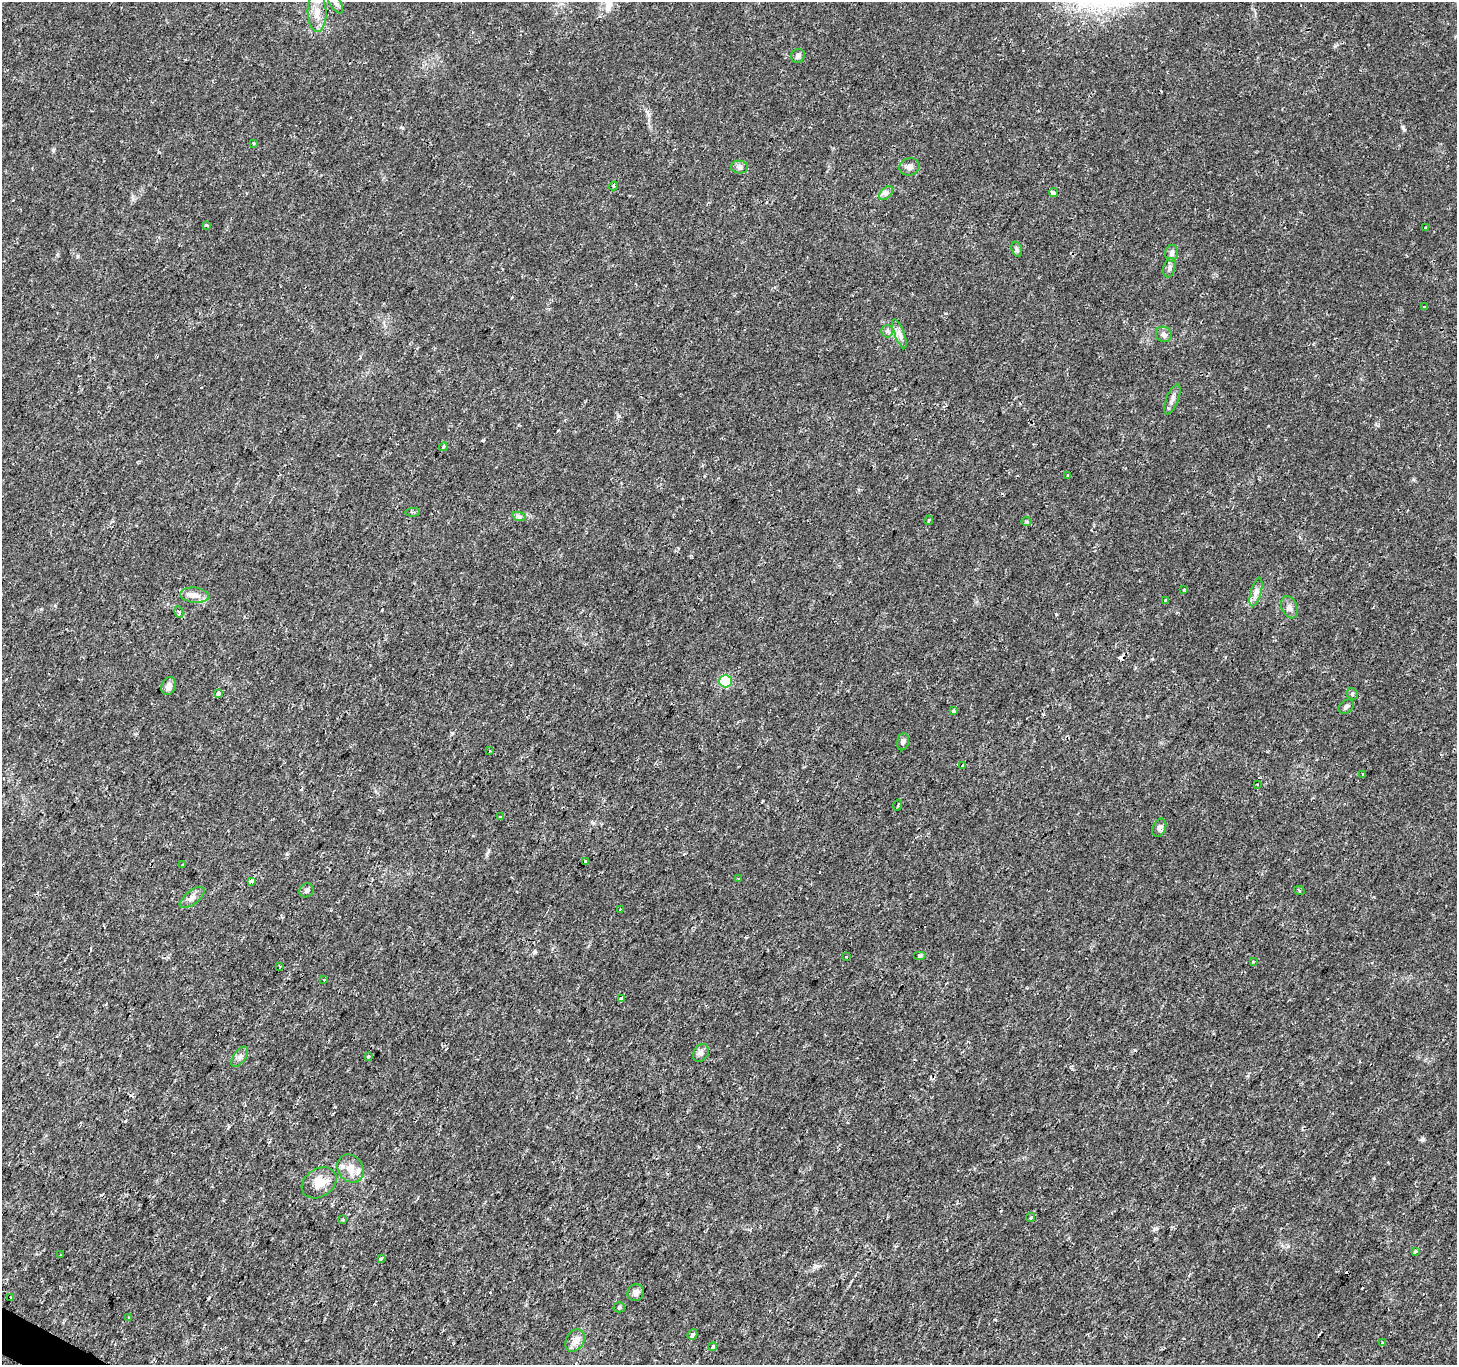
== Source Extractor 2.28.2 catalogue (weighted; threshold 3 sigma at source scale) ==
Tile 7 of 4 x 4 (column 3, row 2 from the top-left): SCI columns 2910-4364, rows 2922-4284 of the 5824 x 5908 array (HDU 1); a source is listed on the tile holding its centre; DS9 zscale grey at full resolution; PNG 1459 x 1367 px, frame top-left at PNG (2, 2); each listed source drawn as its Kron ellipse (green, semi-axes under 4 px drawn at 4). Shown black and unused: <1% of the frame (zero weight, under 2 of 3 exposures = <1% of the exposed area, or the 3 px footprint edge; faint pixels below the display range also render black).
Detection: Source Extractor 2.28.2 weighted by HDU 2 'WHT'; one run over the whole footprint, this tile lists its part. Background 0.0109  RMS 0.0027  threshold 0.0119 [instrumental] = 3 sigma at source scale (4.5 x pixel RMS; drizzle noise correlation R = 1.50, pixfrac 1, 0.0396/0.0396 arcsec/px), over >= 5 px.
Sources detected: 90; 12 cosmic-ray / hot-pixel residue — neither listed nor drawn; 1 inside a brighter listed object's ellipse — not listed separately; the other 77 listed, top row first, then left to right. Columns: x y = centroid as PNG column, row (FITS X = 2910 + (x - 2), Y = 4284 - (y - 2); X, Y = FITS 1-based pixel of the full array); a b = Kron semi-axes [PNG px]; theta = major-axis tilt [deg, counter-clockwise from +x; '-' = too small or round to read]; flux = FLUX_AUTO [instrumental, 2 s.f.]
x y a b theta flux
335 2 12 5 -58 1
317 12 20 9 -88 3.5
798 56 7 6 - 0.93
253 143 3 3 - 0.3
740 167 8 6 -4 0.82
909 167 10 8 14 1.4
613 186 4 3 - 0.46
1053 192 4 3 - 3.4
886 193 8 5 45 0.84
206 225 4 3 - 0.48
1426 228 3 3 - 0.5
1017 249 8 5 -71 0.55
1172 253 8 6 80 0.89
1169 268 10 6 76 0.82
1424 307 4 3 - 0.35
887 331 6 6 - 0.63
899 334 15 5 -69 1.4
1164 334 8 7 - 1.1
1172 399 16 6 68 1.3
443 447 4 3 - 0.29
1067 475 3 3 - 0.24
412 512 7 3 4 0.36
519 516 7 4 -18 0.6
929 520 5 3 - 0.33
1026 521 5 3 - 0.34
1184 590 4 4 - 0.36
1256 592 15 5 75 1.5
195 595 14 7 -7 1.9
1165 600 3 2 - 0.37
1289 607 11 7 -67 1.2
179 612 6 4 -81 0.72
725 681 6 6 - 13
169 686 9 7 70 1.5
219 693 3 3 - 1.6
1352 694 6 5 - 0.46
1346 707 8 6 39 0.72
954 711 4 3 - 0.52
903 742 8 6 76 0.7
489 751 3 3 - 1.1
963 765 4 2 - 0.29
1363 775 3 2 - 0.29
1257 785 3 2 - 0.42
898 805 5 3 - 0.32
500 817 3 3 - 0.6
1159 828 9 6 65 0.89
585 862 3 3 - 14
183 865 3 2 - 0.24
738 878 4 2 - 0.23
252 881 3 3 - 2.4
306 890 7 6 - 0.67
1299 890 5 3 - 0.3
192 897 15 6 38 1.5
620 910 3 3 - 0.48
920 956 6 4 0 0.35
846 957 3 3 - 0.3
1253 961 4 3 - 0.32
280 966 3 2 - 0.47
324 980 3 3 - 1.1
621 999 4 3 - 2.1
701 1053 9 7 59 0.98
369 1056 3 3 - 1.1
240 1057 12 6 56 1
350 1168 15 12 -56 3.1
319 1183 19 14 34 4.1
1031 1217 5 4 - 0.59
343 1219 4 3 - 0.29
1415 1252 3 3 - 2.1
60 1255 3 2 - 0.29
381 1258 3 3 - 1.6
636 1293 9 8 - 1.1
11 1297 4 3 - 0.74
619 1307 5 5 - 0.34
129 1317 3 3 - 0.75
692 1334 6 4 70 0.75
575 1340 12 8 60 1.7
1382 1343 4 3 - 0.36
713 1347 4 4 - 0.8
Isophote crosses this tile's border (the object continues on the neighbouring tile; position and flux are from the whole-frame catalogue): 1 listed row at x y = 335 2
Unlisted compact peaks at least as high as the median listed source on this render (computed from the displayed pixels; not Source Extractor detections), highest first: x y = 1423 1139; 53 150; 1403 127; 535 952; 618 416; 817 1266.